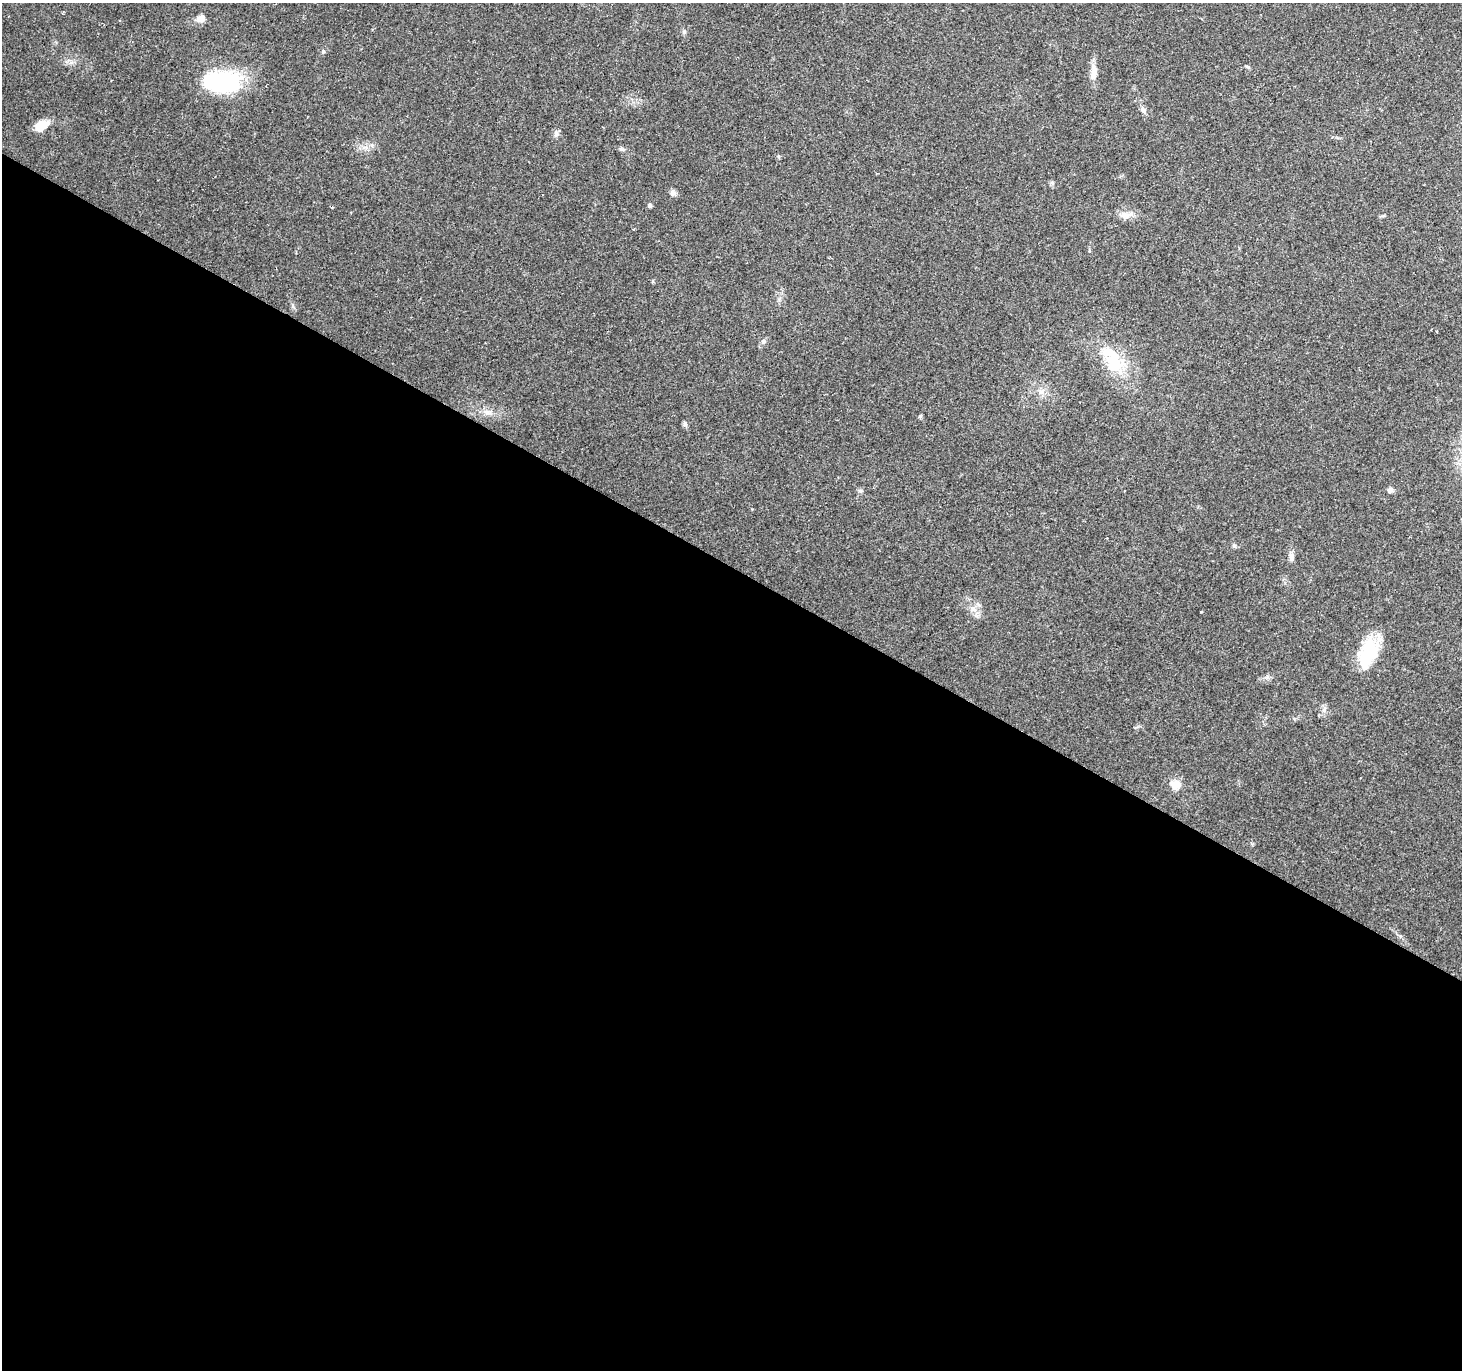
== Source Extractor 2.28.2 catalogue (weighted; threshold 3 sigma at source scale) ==
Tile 14 of 4 x 4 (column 2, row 4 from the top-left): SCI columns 1461-2920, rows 190-1557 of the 5843 x 5920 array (HDU 1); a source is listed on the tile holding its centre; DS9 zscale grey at full resolution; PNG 1464 x 1372 px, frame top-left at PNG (2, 3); no overlay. Shown black and unused: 59% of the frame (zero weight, under 2 of 3 exposures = <1% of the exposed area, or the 3 px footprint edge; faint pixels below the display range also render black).
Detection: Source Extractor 2.28.2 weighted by HDU 2 'WHT'; one run over the whole footprint, this tile lists its part. Background 0.0649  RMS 0.0047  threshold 0.0211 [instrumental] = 3 sigma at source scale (4.5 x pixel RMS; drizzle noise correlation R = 1.50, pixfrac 1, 0.0396/0.0396 arcsec/px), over >= 5 px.
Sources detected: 28; all 28 listed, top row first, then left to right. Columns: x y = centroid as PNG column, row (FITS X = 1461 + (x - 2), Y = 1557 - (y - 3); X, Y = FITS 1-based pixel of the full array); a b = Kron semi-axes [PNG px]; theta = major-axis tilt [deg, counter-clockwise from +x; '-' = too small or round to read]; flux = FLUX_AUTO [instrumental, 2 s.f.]
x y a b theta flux
200 19 11 9 -2 2.9
684 32 7 4 -73 0.82
1247 66 7 3 -19 0.63
1093 72 24 8 87 4.5
221 81 45 22 -1 44
1143 110 10 6 -60 1.6
41 126 15 9 33 8.1
556 134 7 4 72 1.1
622 149 9 4 -25 1.1
1052 182 6 4 -19 0.7
673 193 8 8 - 1.6
650 206 6 4 -78 0.8
1128 215 18 7 19 3.2
634 229 3 3 - 0.58
763 341 7 5 47 1.2
1114 361 33 21 -61 22
1041 392 7 4 18 1.2
488 412 9 4 -8 1.8
685 424 6 6 - 0.97
860 490 6 4 -2 0.78
1390 490 7 6 - 1.6
1125 491 3 2 - 0.61
752 509 4 2 - 0.39
1291 557 12 7 90 2
973 609 10 7 -33 2.7
1201 612 3 3 - 0.73
1369 652 35 16 66 27
1175 784 15 12 -12 4.6
Unlisted compact peaks at least as high as the median listed source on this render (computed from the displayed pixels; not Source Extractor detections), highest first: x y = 323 51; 920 416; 1234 546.